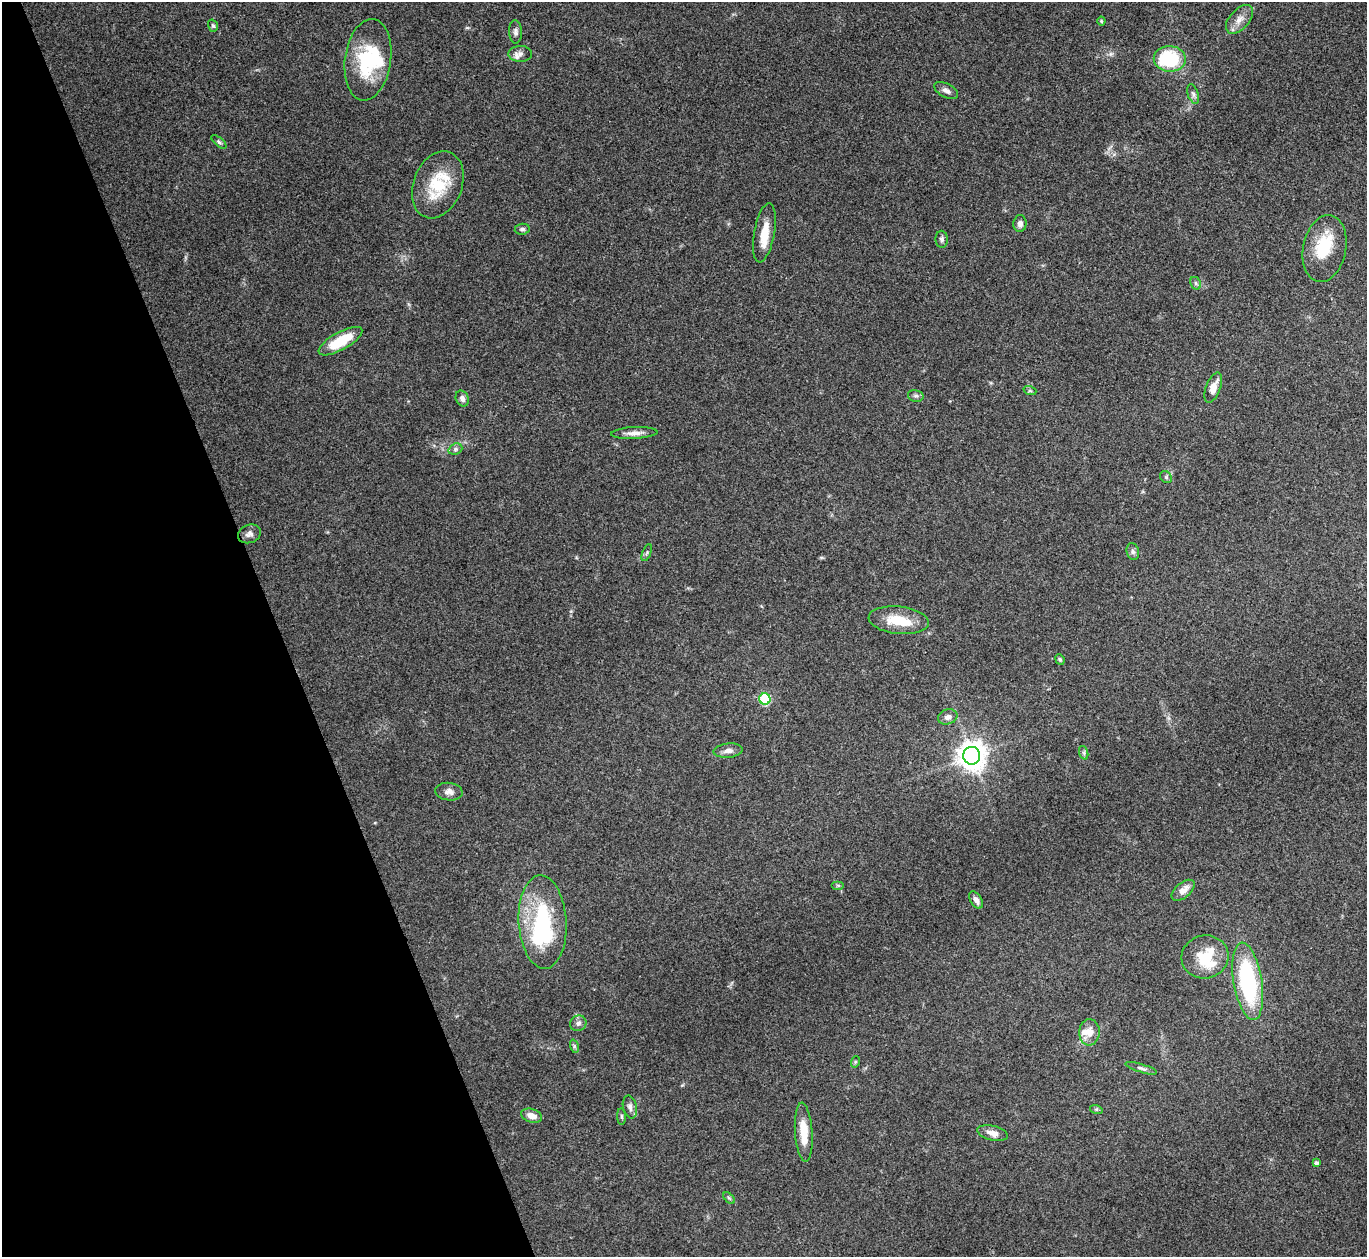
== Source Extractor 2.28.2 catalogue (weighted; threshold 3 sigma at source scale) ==
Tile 5 of 4 x 4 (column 1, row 2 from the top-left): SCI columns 2-1366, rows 2661-3915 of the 5462 x 5449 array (HDU 1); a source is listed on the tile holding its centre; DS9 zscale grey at full resolution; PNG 1369 x 1259 px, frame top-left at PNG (2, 2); each listed source drawn as its Kron ellipse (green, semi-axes under 4 px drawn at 4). Shown black and unused: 20% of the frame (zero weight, under 3 of 4 exposures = <1% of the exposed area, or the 3 px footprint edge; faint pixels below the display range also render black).
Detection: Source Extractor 2.28.2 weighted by HDU 2 'WHT'; one run over the whole footprint, this tile lists its part. Background 0.111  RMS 0.0065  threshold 0.0294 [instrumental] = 3 sigma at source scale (4.5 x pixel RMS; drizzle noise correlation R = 1.50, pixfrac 1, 0.05/0.05 arcsec/px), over >= 5 px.
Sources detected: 63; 4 inside a brighter object's white glare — neither listed nor drawn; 4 inside a brighter listed object's ellipse — not listed separately; the other 55 listed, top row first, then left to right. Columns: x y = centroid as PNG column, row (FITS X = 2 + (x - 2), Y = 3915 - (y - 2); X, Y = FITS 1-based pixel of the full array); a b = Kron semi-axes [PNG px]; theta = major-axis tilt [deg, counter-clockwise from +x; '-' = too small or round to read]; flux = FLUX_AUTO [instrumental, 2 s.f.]
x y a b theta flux
1239 19 17 10 48 5.8
1101 21 4 4 - 0.7
213 26 6 4 -72 1.1
515 32 11 6 -88 2.3
520 54 11 8 1 3
1170 59 16 13 -2 41
368 60 41 23 82 45
946 91 13 7 -28 3.2
1193 94 10 5 -71 1.8
219 142 9 4 -40 1.2
438 185 35 24 68 30
1020 224 8 6 84 3
522 229 7 5 8 1.6
764 233 30 10 80 12
942 239 8 6 -86 1.9
1325 249 34 21 79 26
1196 283 7 5 -61 1.3
340 341 24 8 29 21
1213 388 16 7 69 6.8
1030 391 6 4 -18 0.97
916 396 8 5 -14 1.5
462 398 8 6 -66 2.6
634 433 23 6 3 4.6
455 449 7 5 22 1.6
1166 477 6 5 - 1.3
249 534 12 9 21 3.1
1133 552 8 6 -75 2
647 553 9 3 69 0.91
899 620 30 13 -6 18
1060 659 5 4 - 0.94
765 699 6 5 - 49
948 717 10 7 20 3.1
728 751 14 7 6 3.7
1084 753 7 4 -72 1.2
972 756 9 8 - 810
449 792 14 8 -7 3.9
838 885 6 4 0 0.91
1183 890 14 7 40 5.7
976 900 9 5 -57 3.2
543 922 47 24 -87 64
1205 957 23 21 13 21
1248 981 39 14 -81 74
578 1023 8 7 - 2.6
1089 1032 13 10 87 7
574 1046 7 4 -72 1.2
855 1062 6 3 72 0.87
1141 1068 16 4 -17 2
630 1107 12 7 -77 2.9
1096 1109 6 4 -17 1
532 1116 11 6 -17 5.3
622 1117 8 4 -88 1.1
804 1132 29 9 -86 13
993 1133 15 7 -14 5.4
1316 1163 4 4 - 1.8
729 1198 7 4 -44 1.1